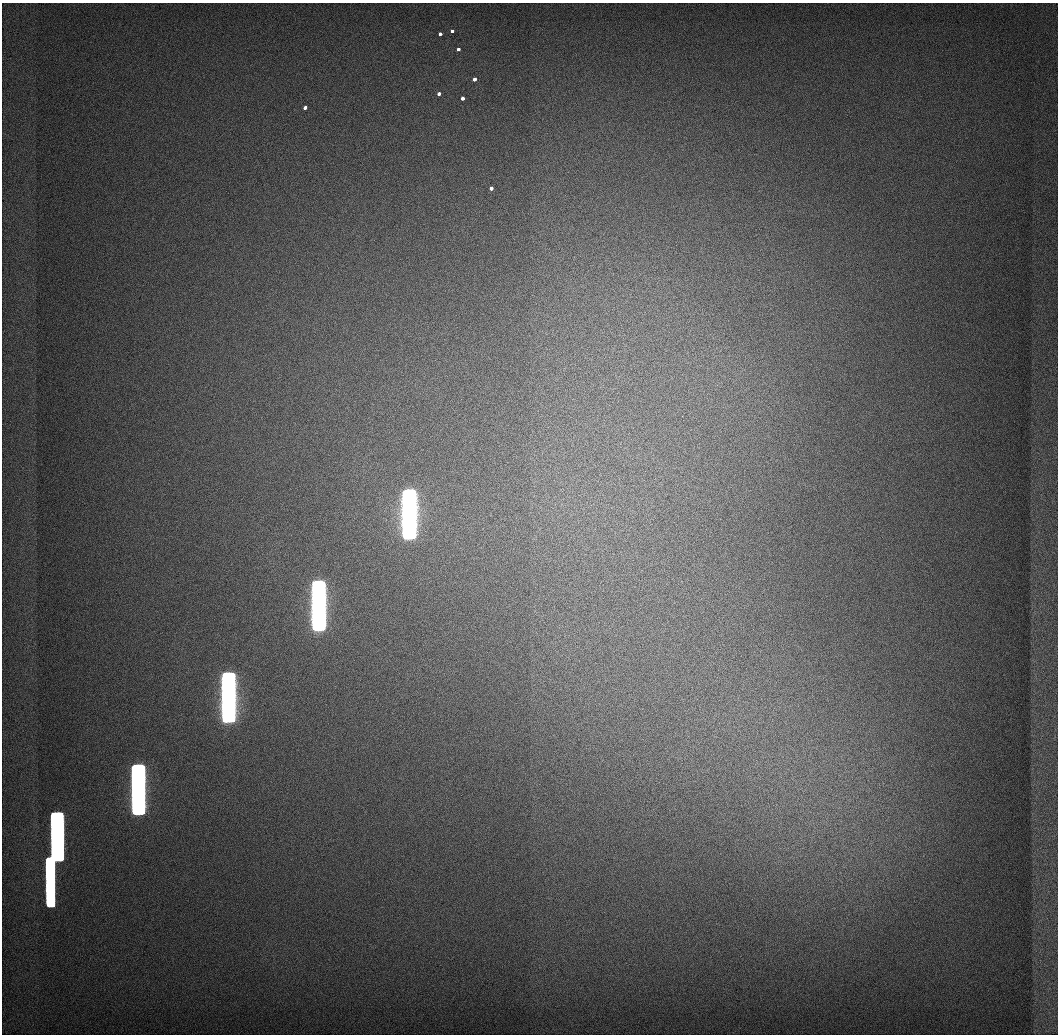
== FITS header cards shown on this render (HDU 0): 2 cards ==
NAXIS1  =                 1056 / Length of Axis 1 (Serial)
NAXIS2  =                 1032 / Length of Axis 2 (Parallel)

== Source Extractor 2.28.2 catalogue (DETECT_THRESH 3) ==
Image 1056 x 1032 px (HDU 0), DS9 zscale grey, 1 PNG px = 1 image px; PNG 1060 x 1036 px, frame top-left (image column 1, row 1032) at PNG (2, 3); no overlay
Background 517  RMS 4.1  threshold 12.2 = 3 sigma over >= 5 px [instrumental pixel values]
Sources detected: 14; all 14 listed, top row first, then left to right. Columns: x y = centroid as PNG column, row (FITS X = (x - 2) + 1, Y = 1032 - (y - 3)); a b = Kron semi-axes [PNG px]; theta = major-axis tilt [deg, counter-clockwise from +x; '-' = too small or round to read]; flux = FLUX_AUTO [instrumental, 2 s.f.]
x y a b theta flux
452 31 3 3 - 3.7e+03
440 34 3 3 - 4.0e+03
458 49 3 3 - 5.0e+03
474 79 3 3 - 6.5e+03
439 94 3 3 - 6.5e+03
462 98 3 3 - 6.7e+03
305 108 3 3 - 6.1e+03
491 188 3 3 - 7.8e+03
409 514 46 10 -90 4.9e+06
319 606 46 10 -90 4.5e+06
228 697 46 10 -90 3.7e+06
138 789 46 10 -90 2.8e+06
57 836 46 10 -89 1.7e+06
50 882 48 6 -90 8.7e+05